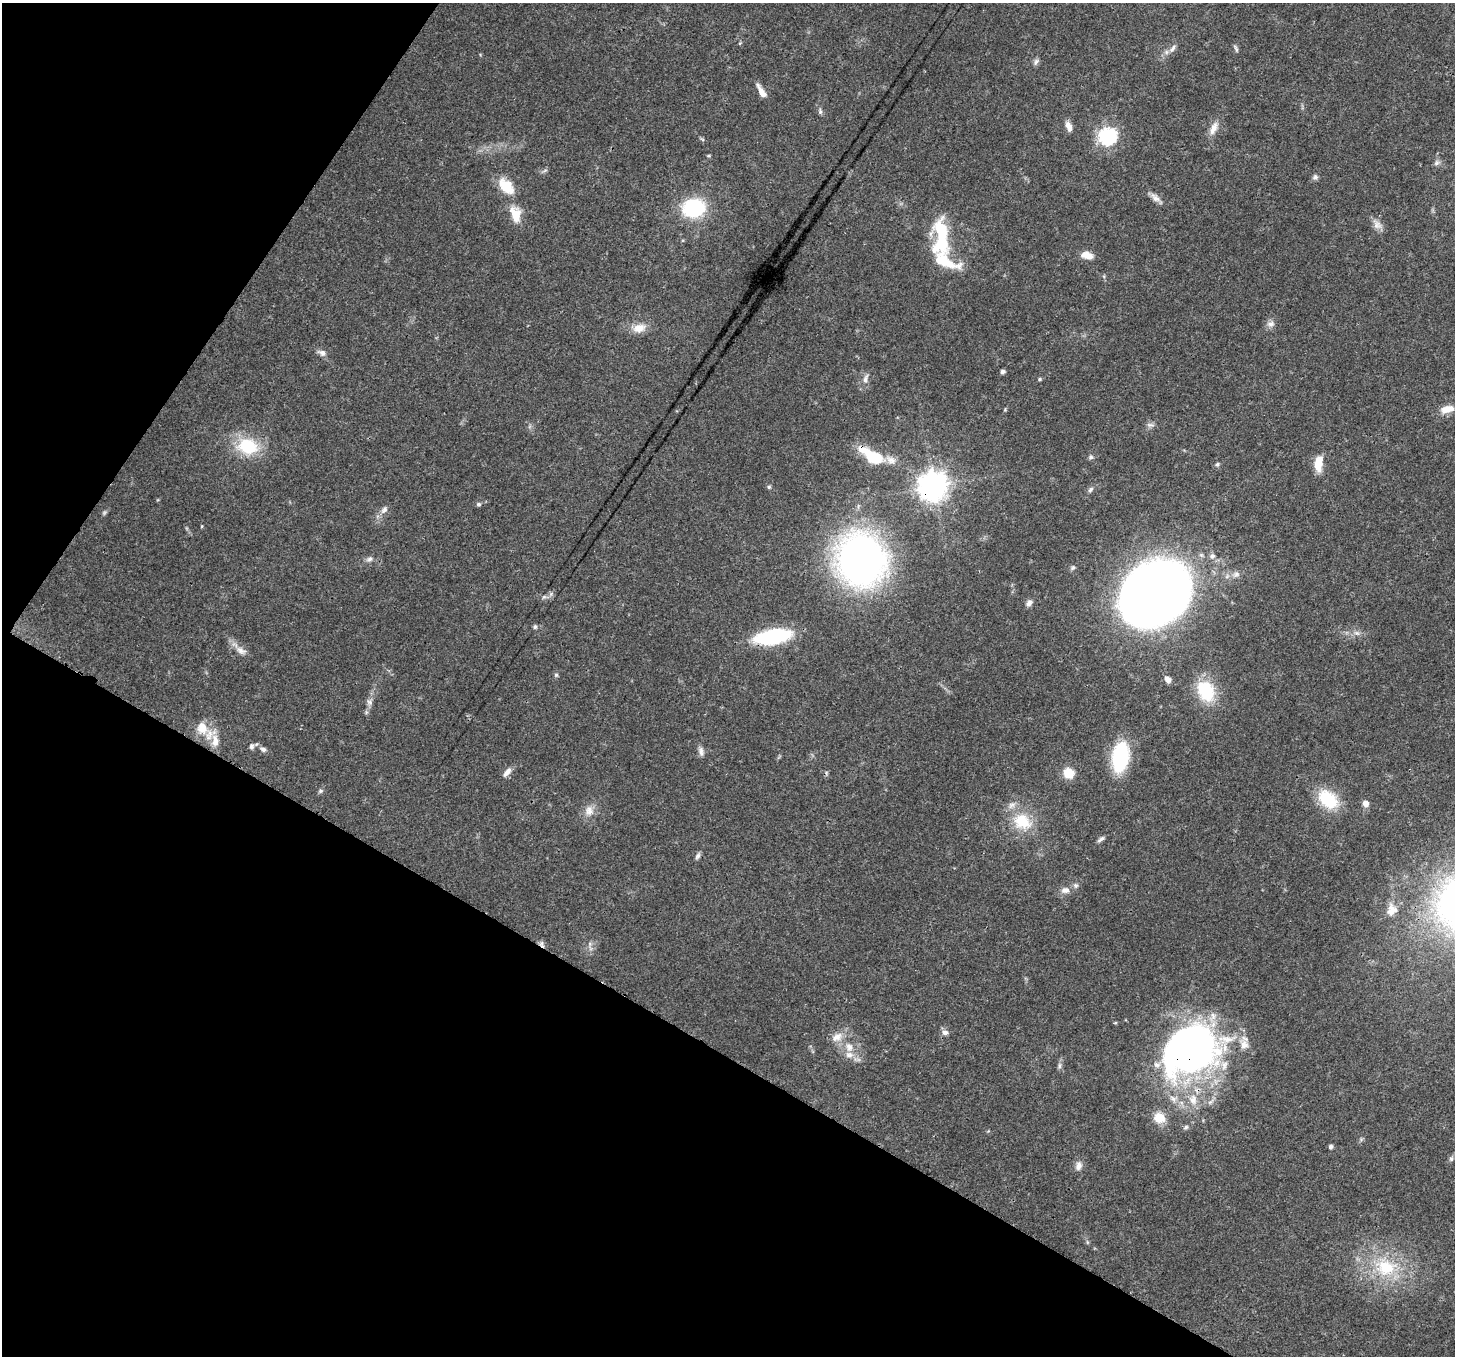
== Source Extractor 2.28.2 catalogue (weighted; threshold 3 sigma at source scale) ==
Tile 9 of 4 x 4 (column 1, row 3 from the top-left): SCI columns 77-1529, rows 1709-3062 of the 5960 x 6058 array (HDU 1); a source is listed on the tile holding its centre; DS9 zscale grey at full resolution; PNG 1457 x 1358 px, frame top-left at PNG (2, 3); no overlay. Shown black and unused: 30% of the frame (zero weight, under 3 of 4 exposures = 8% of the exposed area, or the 3 px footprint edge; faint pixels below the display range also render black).
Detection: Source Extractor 2.28.2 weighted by HDU 2 'WHT'; one run over the whole footprint, this tile lists its part. Background 0.0595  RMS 0.0035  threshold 0.0158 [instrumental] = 3 sigma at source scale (4.5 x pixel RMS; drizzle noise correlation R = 1.50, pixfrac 1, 0.0396/0.0396 arcsec/px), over >= 5 px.
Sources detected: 105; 1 too faint to see at this stretch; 4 inside a brighter object's white glare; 1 cosmic-ray / hot-pixel residue — not listed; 12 inside a brighter listed object's ellipse — not listed separately; the other 87 listed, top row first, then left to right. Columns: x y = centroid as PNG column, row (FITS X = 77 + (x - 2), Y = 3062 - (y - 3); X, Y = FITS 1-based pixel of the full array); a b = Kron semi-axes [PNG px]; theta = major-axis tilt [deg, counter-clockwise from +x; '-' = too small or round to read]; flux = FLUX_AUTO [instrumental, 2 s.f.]
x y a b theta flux
740 43 6 3 71 0.36
1173 48 14 6 56 1.7
1236 48 10 4 -66 0.73
1036 62 10 6 70 1
760 90 20 6 -63 2.4
820 111 7 6 - 0.83
1069 126 13 7 -68 2.2
1214 128 19 8 65 3.2
1108 136 7 7 - 93
1436 163 9 7 52 1.1
1315 177 7 7 - 0.95
506 186 22 14 -46 8.4
1156 198 20 7 -41 2.1
693 208 21 17 8 26
515 214 19 11 -73 6.6
1377 225 15 10 -49 2.5
940 230 23 13 -78 16
1087 255 14 7 -12 3.8
943 261 44 22 -40 15
1271 324 11 8 11 1.7
639 328 19 12 17 4.3
322 353 11 7 -25 1.7
1002 372 5 4 - 1.2
865 379 14 6 76 1.8
1040 379 5 4 - 0.57
1447 409 18 9 11 3.9
1151 425 11 4 -5 0.94
248 446 28 21 -11 16
871 456 30 12 -32 14
1091 457 7 5 14 0.74
1217 464 6 5 - 0.63
1318 465 13 10 -81 5.2
933 486 9 9 - 470
769 487 5 4 - 0.5
1090 489 8 5 50 0.92
478 504 7 5 -2 0.7
384 510 12 7 57 1.8
201 526 4 3 - 0.37
1212 556 8 8 - 1.4
369 559 9 7 21 1.2
861 560 41 38 -68 180
1072 568 7 6 - 0.77
1236 574 11 8 32 1.9
1155 594 43 41 72 400
544 597 6 5 - 0.72
1029 603 9 7 49 1.4
535 627 6 5 - 0.61
1357 633 10 5 -26 1.2
772 637 26 10 10 47
241 651 17 9 -32 2.8
556 675 5 5 - 0.56
1168 679 9 7 -44 2
1206 691 29 21 -62 15
369 702 9 8 - 1.3
366 712 7 4 -73 0.54
202 728 18 15 -76 5.9
215 741 18 10 -87 3.9
251 746 8 6 75 1.1
263 749 10 7 -29 1.3
701 752 14 6 -81 1.5
1120 757 27 15 83 30
507 772 13 6 51 2.2
1068 773 11 10 - 5.8
320 791 7 6 - 0.74
1328 799 27 18 -40 14
1365 804 6 6 - 2.7
589 811 16 12 -89 3.6
1022 821 28 22 -24 13
1101 839 10 5 36 1.1
697 856 9 5 57 0.96
1065 890 12 9 2 2.3
1392 910 17 14 80 4.1
542 944 10 5 -74 1.1
590 944 7 4 -72 0.76
945 1032 8 7 - 1.6
837 1037 17 12 27 4.1
1244 1045 13 11 -62 3.5
849 1047 14 10 -75 3.6
1184 1055 53 46 30 130
1059 1066 9 5 78 0.95
1159 1117 6 6 - 13
1186 1127 7 5 29 0.79
1330 1147 5 5 - 0.91
1451 1159 8 6 75 0.82
1078 1166 13 8 76 2.1
1087 1242 6 4 -72 0.48
1386 1267 34 25 -1 22
Overlapping masked pixels (flux is a lower limit): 5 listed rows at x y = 871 456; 933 486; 772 637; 542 944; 1184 1055